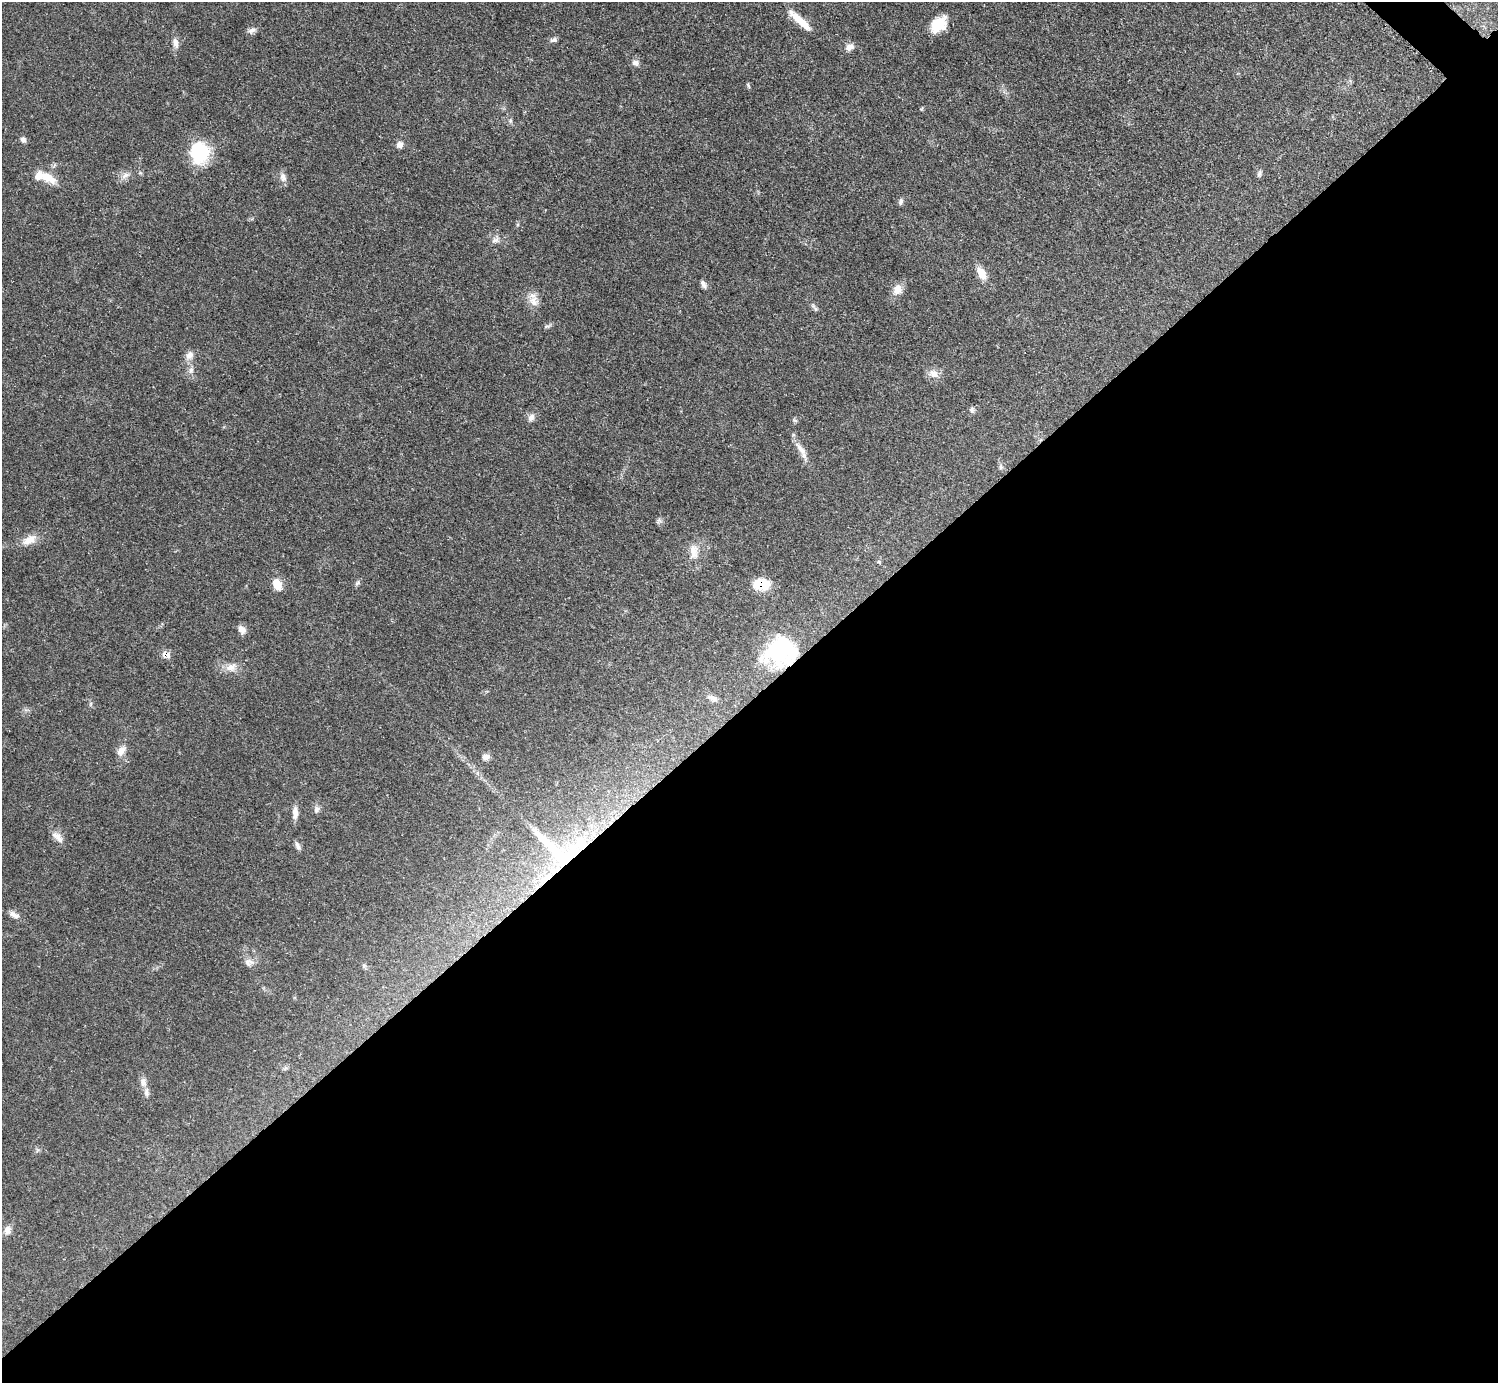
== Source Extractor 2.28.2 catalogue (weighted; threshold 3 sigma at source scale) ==
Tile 15 of 4 x 4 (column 3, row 4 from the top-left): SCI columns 2999-4494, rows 308-1688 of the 5993 x 5993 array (HDU 1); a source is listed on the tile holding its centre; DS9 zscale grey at full resolution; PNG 1500 x 1385 px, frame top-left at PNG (2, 2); no overlay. Shown black and unused: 50% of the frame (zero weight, under 3 of 5 exposures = <1% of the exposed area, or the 3 px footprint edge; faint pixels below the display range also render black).
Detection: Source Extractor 2.28.2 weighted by HDU 2 'WHT'; one run over the whole footprint, this tile lists its part. Background 0.0506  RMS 0.0052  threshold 0.0236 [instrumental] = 3 sigma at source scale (4.5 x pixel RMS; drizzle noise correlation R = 1.50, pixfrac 1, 0.05/0.05 arcsec/px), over >= 5 px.
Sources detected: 59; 1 inside a brighter object's white glare — not listed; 2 inside a brighter listed object's ellipse — not listed separately; the other 56 listed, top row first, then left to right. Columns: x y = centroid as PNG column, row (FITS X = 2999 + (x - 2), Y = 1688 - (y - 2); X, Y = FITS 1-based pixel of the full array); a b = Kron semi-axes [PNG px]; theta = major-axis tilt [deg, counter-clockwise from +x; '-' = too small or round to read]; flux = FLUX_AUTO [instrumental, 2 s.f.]
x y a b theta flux
800 20 35 8 -42 9.9
939 24 20 14 42 11
252 30 12 6 16 2.1
553 40 9 6 11 1.5
175 43 14 7 -76 3
850 47 12 8 26 2.9
636 63 9 8 - 2.2
748 86 9 3 -69 0.73
510 121 6 4 72 0.82
23 139 8 7 - 1.6
400 145 8 8 - 2.6
200 152 26 22 84 25
1259 174 9 5 76 1.2
125 175 12 7 37 2.8
283 177 13 9 -74 2.8
49 178 23 11 -30 8.1
901 201 8 5 78 1.5
495 240 11 7 17 2.2
982 274 18 9 -62 5.9
703 284 11 6 -57 1.9
897 289 12 11 - 5.2
533 301 17 13 -76 5.4
815 309 10 5 -55 1.3
547 326 10 4 11 1
189 355 13 10 58 3.6
191 370 10 7 63 2.3
934 373 16 10 -29 4.2
972 410 8 6 -74 1.4
531 417 11 8 57 2.6
801 450 31 7 -59 5.4
1001 467 8 5 -85 1.2
659 520 8 6 56 1.2
29 540 22 11 27 6.5
694 551 21 12 -90 6.6
879 562 6 4 -46 0.67
357 583 9 5 44 1.2
277 584 12 9 -59 7.1
761 585 17 11 1 14
242 629 11 8 -40 3.2
780 649 44 33 47 44
166 654 11 6 -23 3.6
231 667 16 11 20 5.1
713 698 15 7 -22 2.9
121 751 14 8 51 4
486 757 10 7 9 2.7
317 809 10 8 58 2
295 813 17 7 88 3.6
57 837 19 9 -46 3.8
581 845 25 21 43 21
298 846 12 5 -64 1.8
558 852 58 20 -39 44
14 915 15 7 -27 3
249 962 13 11 8 3.3
285 1068 7 4 71 0.93
143 1082 13 9 -81 3.2
8 1230 12 9 69 3
Overlapping masked pixels (flux is a lower limit): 5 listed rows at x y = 761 585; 780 649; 166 654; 581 845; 558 852